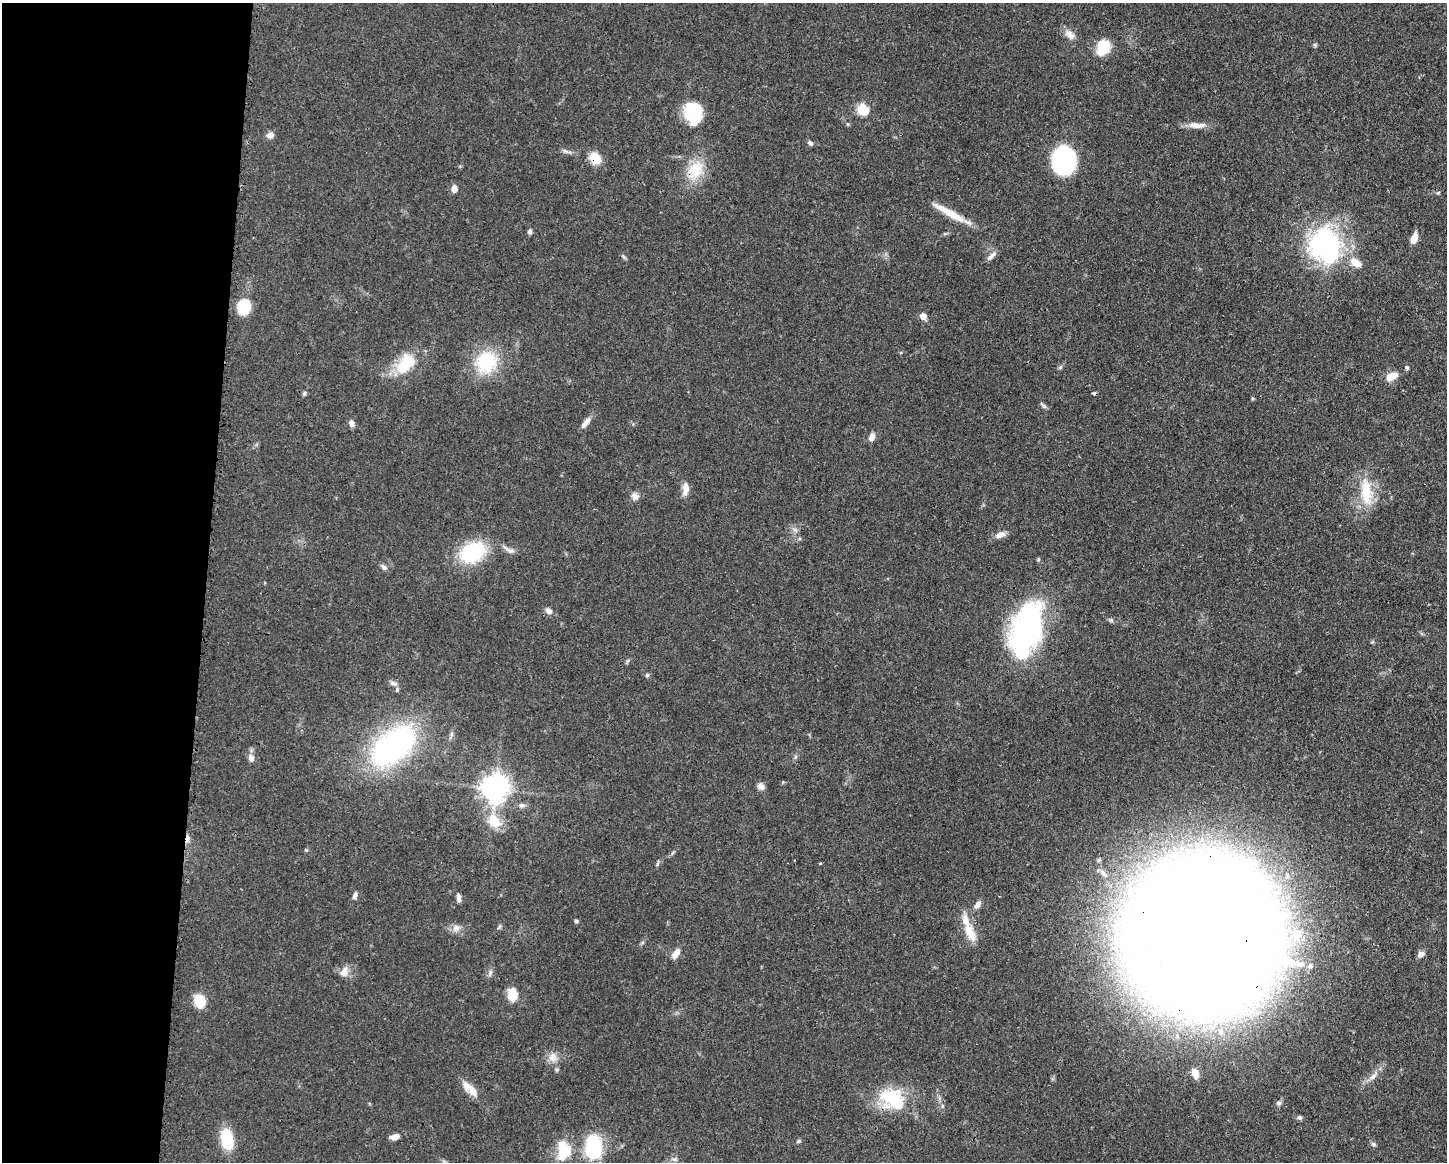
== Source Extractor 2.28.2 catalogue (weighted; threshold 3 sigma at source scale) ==
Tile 4 of 3 x 4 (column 1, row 2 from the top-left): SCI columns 116-1560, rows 2324-3483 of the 4680 x 4647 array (HDU 1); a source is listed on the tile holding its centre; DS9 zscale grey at full resolution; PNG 1449 x 1164 px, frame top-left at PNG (2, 3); no overlay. Shown black and unused: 14% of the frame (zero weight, under 3 of 4 exposures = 1% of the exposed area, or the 3 px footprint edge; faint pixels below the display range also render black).
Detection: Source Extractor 2.28.2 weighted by HDU 2 'WHT'; one run over the whole footprint, this tile lists its part. Background 0.0545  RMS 0.0032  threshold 0.0145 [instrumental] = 3 sigma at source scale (4.5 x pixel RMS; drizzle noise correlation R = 1.50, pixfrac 1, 0.05/0.05 arcsec/px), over >= 5 px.
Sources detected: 90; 1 cosmic-ray / hot-pixel residue — not listed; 2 inside a brighter listed object's ellipse — not listed separately; the other 87 listed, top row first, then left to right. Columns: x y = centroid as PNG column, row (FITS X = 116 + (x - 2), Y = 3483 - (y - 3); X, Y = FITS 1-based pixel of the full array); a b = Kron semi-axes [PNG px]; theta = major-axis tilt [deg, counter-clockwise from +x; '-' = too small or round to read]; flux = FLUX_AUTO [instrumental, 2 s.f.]
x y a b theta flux
1069 34 16 9 -44 2.5
1315 45 6 5 - 0.47
1103 48 17 13 67 8.4
862 109 8 6 -41 15
693 112 19 14 -72 21
848 124 5 4 - 0.4
1197 125 26 8 -3 3.2
270 135 9 8 - 1.4
810 143 7 6 - 0.79
565 151 10 5 -27 0.91
595 158 11 8 -56 8.1
1064 160 22 18 89 47
695 170 29 20 60 9.8
454 189 9 6 84 1.8
950 213 49 7 -29 7.3
530 231 6 5 - 0.77
1414 238 10 6 70 3.8
1325 245 37 32 -72 59
991 256 16 6 44 1.5
624 257 7 4 -70 0.49
1356 262 15 9 -32 4.2
244 307 13 11 85 13
923 316 7 6 - 2.4
486 362 31 27 59 17
405 364 31 18 49 12
1407 368 5 4 - 0.52
1391 377 16 9 30 3.4
304 393 7 5 68 0.59
1043 405 10 4 -40 0.76
586 422 15 6 52 2.1
351 423 8 6 -71 1.4
872 437 10 6 68 1.8
685 489 17 8 85 2.5
1366 492 40 15 -85 11
635 496 10 8 -68 1.7
1000 535 12 7 24 2.3
511 550 11 7 -11 1.5
472 552 30 22 26 22
384 567 10 6 -42 0.96
549 611 9 7 -26 1.5
1111 620 6 6 - 0.58
1026 630 49 25 77 89
1372 642 5 4 - 0.38
647 675 6 5 - 0.55
393 683 12 6 -17 1.2
451 734 10 4 83 0.83
393 746 48 27 39 79
251 758 10 8 -72 1.6
761 786 10 8 -33 1.4
495 788 10 10 - 260
522 805 9 7 -3 1.1
494 821 21 14 -56 7.3
188 838 10 5 90 1.6
672 853 6 4 70 0.45
657 864 8 3 71 0.51
820 864 3 3 - 0.58
1103 873 14 7 -48 2.2
355 896 9 6 71 1
459 898 10 5 -87 1.3
977 905 12 6 55 1.7
576 921 5 4 - 0.55
499 927 7 4 46 0.53
456 928 11 9 21 1.9
970 932 29 11 -66 6.1
1203 934 72 68 52 1900
676 953 12 6 57 2.5
1421 954 8 7 - 1.5
1310 966 8 7 - 1.2
344 972 15 9 67 2.4
490 973 11 5 70 0.95
512 995 11 9 90 6.9
200 1002 11 8 -71 11
1220 1032 10 8 -76 2.2
553 1057 14 11 -83 2.9
1195 1073 9 6 -70 3.6
1373 1076 17 6 43 2.2
467 1087 17 10 -52 3.1
892 1099 34 24 -30 18
1279 1103 7 6 - 0.8
1300 1117 6 6 - 0.67
395 1137 10 6 12 2.3
227 1139 20 12 -81 13
798 1141 7 5 22 0.53
1374 1144 7 5 -40 0.67
593 1147 22 15 89 24
564 1150 27 19 89 9
674 1159 7 4 -18 0.68
Overlapping masked pixels (flux is a lower limit): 4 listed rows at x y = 595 158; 695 170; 188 838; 1203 934
Unlisted compact peaks at least as high as the median listed source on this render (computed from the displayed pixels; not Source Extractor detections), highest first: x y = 1438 193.